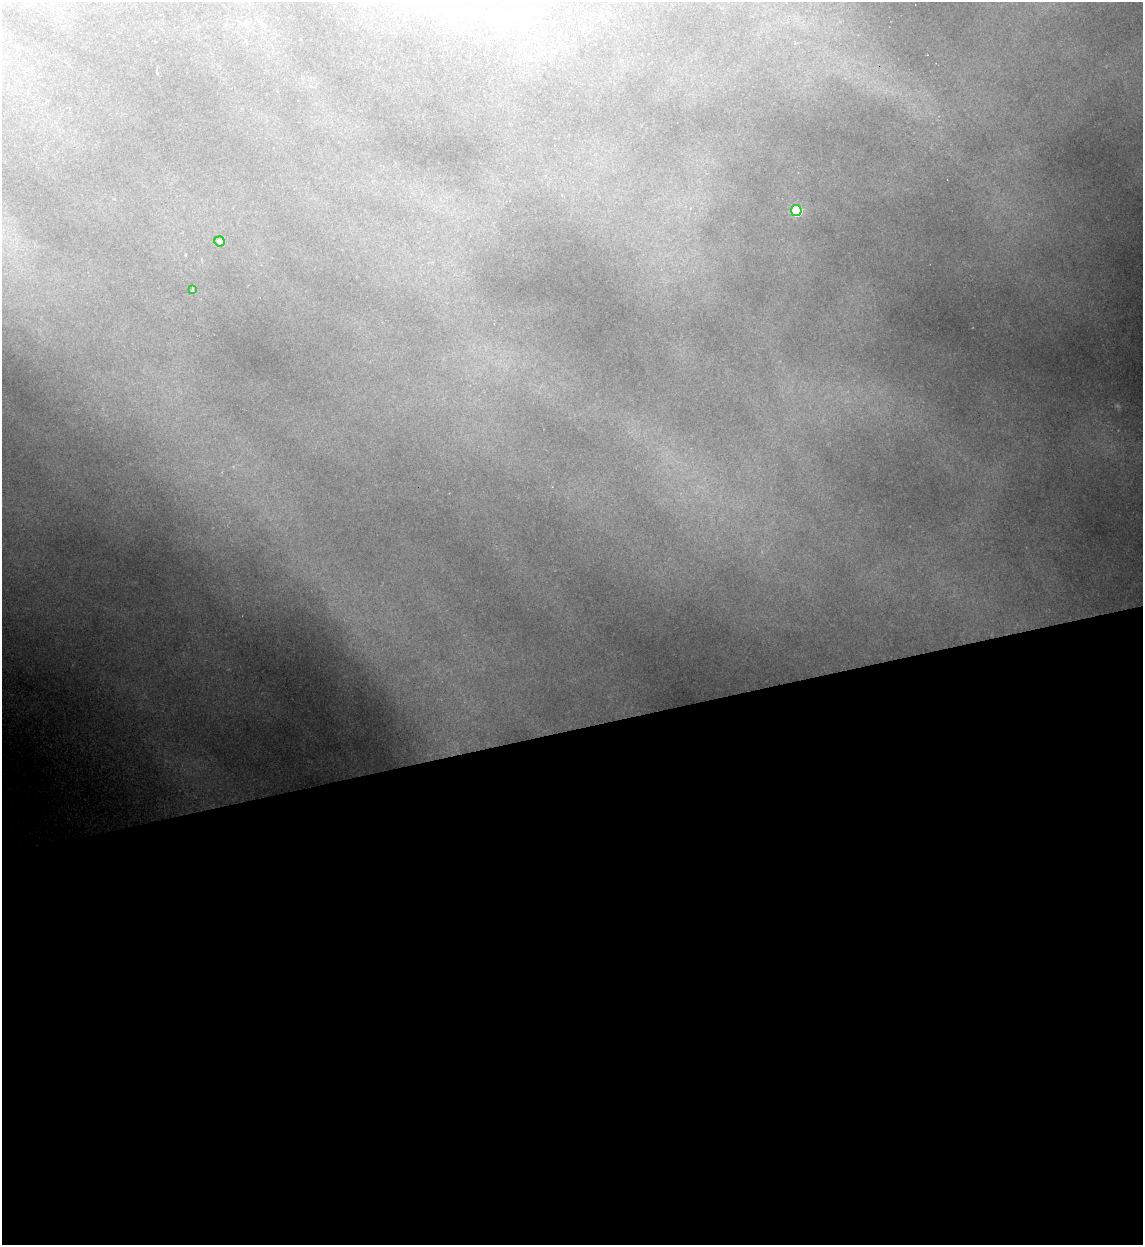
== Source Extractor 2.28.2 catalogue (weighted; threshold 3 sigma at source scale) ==
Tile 15 of 4 x 4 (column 3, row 4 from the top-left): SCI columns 2532-3672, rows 1-1243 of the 4945 x 4971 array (HDU 1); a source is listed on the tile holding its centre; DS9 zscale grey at full resolution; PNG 1145 x 1247 px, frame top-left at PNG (2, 2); each listed source drawn as its Kron ellipse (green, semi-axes under 4 px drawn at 4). Shown black and unused: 41% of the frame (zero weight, under 2 of 3 exposures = <1% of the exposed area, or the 3 px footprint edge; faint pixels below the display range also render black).
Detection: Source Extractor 2.28.2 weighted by HDU 2 'WHT'; one run over the whole footprint, this tile lists its part. Background 1.82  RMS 0.026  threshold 0.119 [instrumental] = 3 sigma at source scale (4.5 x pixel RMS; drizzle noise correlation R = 1.50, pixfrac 1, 0.05/0.05 arcsec/px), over >= 5 px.
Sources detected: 3; all 3 listed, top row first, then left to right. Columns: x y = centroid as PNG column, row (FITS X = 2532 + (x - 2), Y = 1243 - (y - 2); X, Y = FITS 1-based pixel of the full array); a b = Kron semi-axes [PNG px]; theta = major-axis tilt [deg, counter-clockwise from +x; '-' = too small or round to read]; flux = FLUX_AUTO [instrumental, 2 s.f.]
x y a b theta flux
796 211 5 5 - 200
220 241 5 5 - 15
192 290 4 3 - 3.7